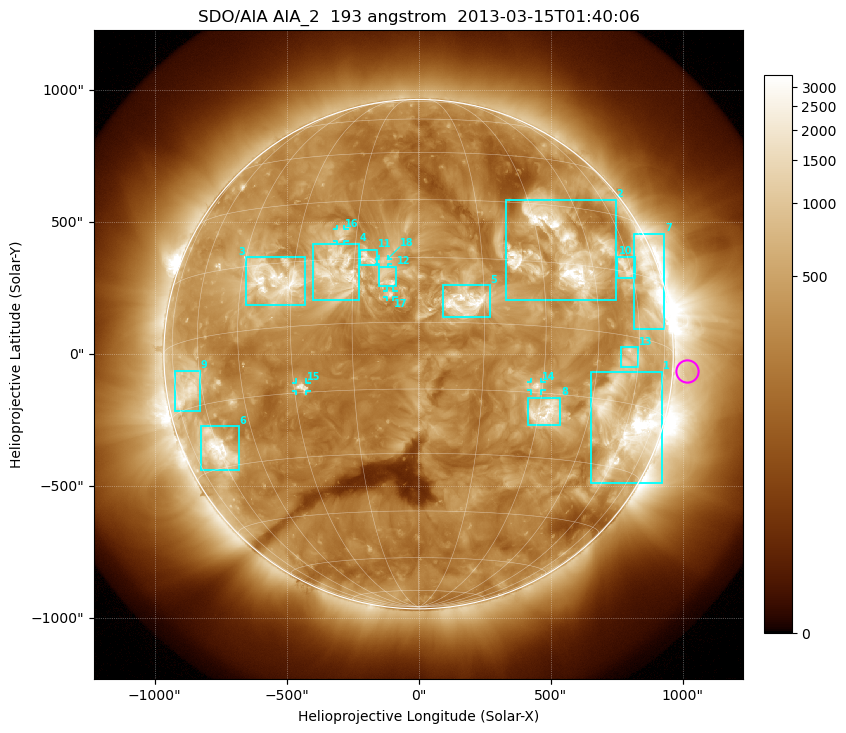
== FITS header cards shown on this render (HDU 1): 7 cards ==
TELESCOP= 'SDO/AIA'
INSTRUME= 'AIA_2'
WAVELNTH=                  193
WAVEUNIT= 'angstrom'
DATE-OBS= '2013-03-15T01:40:06.84'
CTYPE1  = 'HPLN-TAN'
CTYPE2  = 'HPLT-TAN'

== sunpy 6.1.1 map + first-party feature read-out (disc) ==
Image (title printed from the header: SDO/AIA AIA_2  193 angstrom  2013-03-15T01:40:06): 1024 x 1024 px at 2.4 arcsec/px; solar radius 965 arcsec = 402 px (full disc in frame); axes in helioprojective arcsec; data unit not stated in the header (colour bar unlabelled)
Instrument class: DISC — disc imager (sunpy class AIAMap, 193 A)
Bright regions (active regions / flare kernels): reference = the median radial profile (limb darkening/brightening removed); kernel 9 px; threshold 5 sigma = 694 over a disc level ~302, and >= 1.15x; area >= 12 px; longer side >= 10 px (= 24 arcsec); searched inside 0.97 R_sun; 18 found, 18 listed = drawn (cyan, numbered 1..; 5 of them under ~33 arcsec drawn as corner ticks so the feature stays visible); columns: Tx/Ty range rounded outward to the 5 arcsec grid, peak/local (2 s.f.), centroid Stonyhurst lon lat
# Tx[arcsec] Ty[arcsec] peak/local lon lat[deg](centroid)
1 650..925 -490..-65 21 +60 -20
2 330..750 205..585 15 +36 +18
3 -655..-430 185..370 11 -35 +11
4 -400..-225 205..420 6.4 -19 +12
5 90..270 140..265 10 +11 +5
6 -825..-680 -440..-270 11 -61 -26
7 815..930 95..455 7.5 +68 +13
8 410..540 -270..-165 8.4 +32 -19
9 -925..-825 -215..-60 5.3 -67 -11
10 750..820 290..370 5.7 +58 +16
11 -220..-155 335..395 5.4 -12 +15
12 -150..-85 260..330 5.7 -7 +10
13 765..835 -50..30 4.2 +56 -5
14 425..465 -140..-105 5.8 +28 -14
15 -465..-425 -140..-105 6 -28 -14
16 -310..-280 430..475 4.2 -19 +21
17 -120..-95 215..240 5.2 -6 +6
18 -150..-115 340..360 3.4 -8 +14
Off-limb structures (1.02-1.3 R_sun): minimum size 162 px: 2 found; the strongest spans PA ~230..300 deg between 1.02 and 1.3 R_sun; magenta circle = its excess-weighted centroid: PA ~265 deg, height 1.06 R_sun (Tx ~1015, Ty ~-65 arcsec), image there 1.7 x the reference